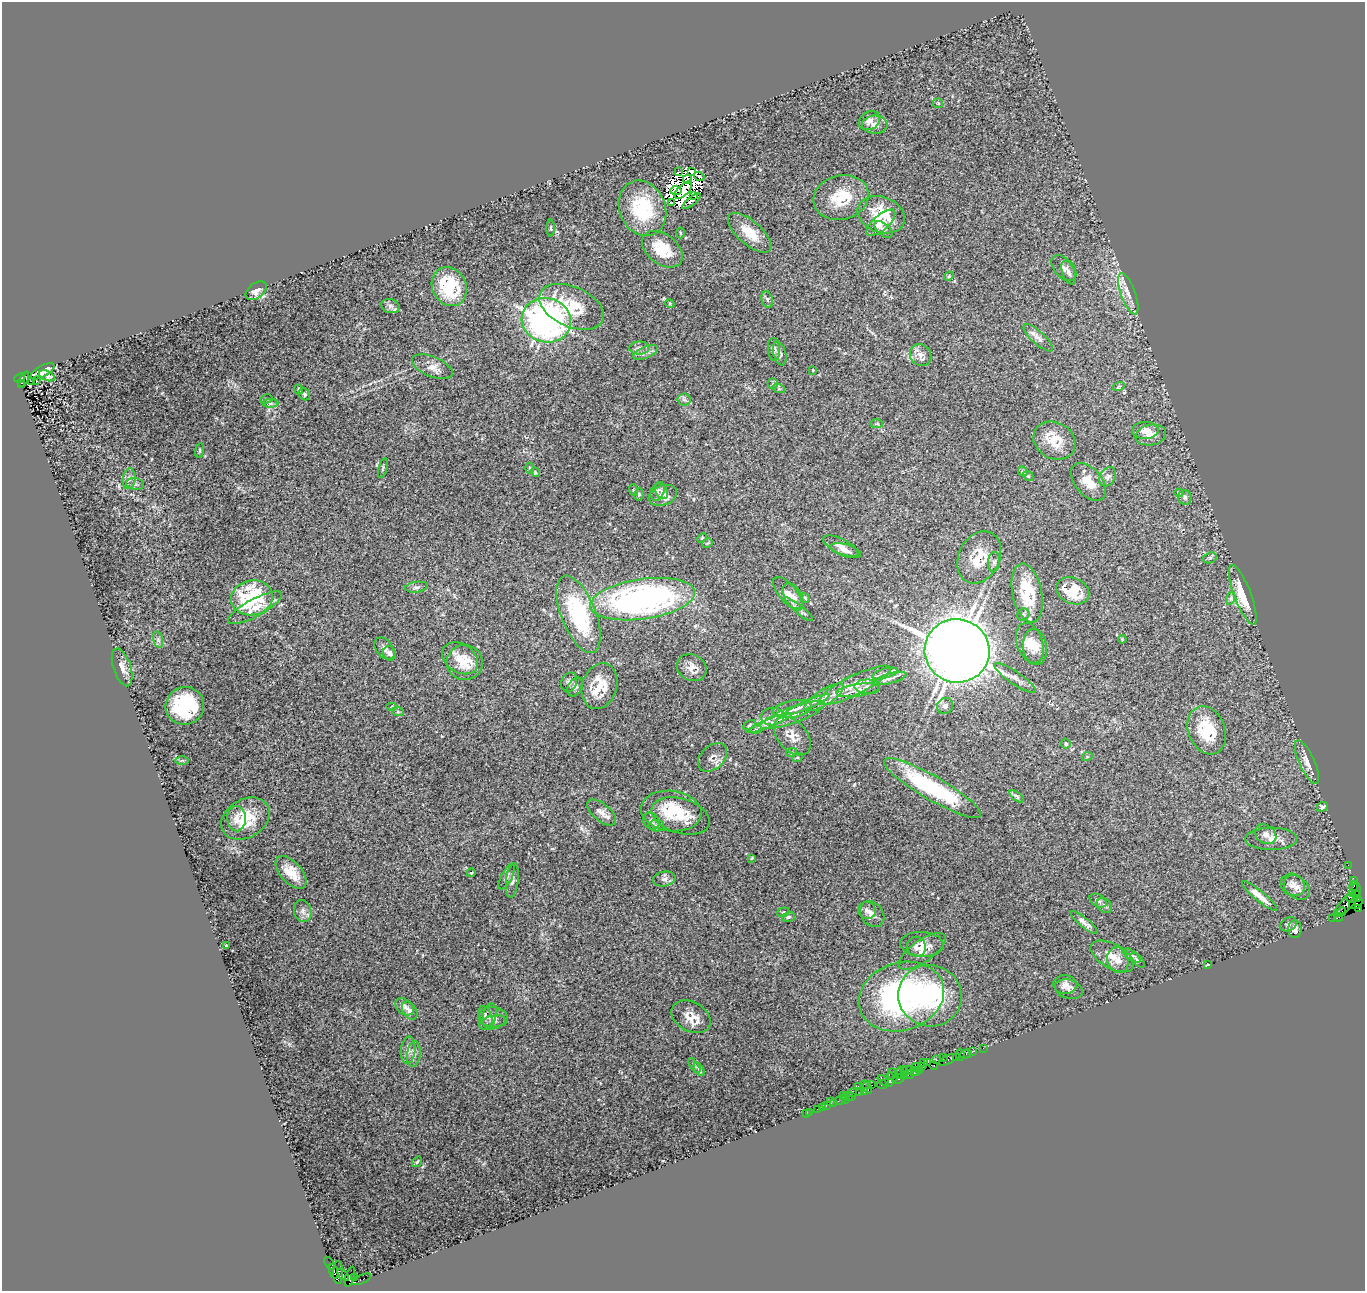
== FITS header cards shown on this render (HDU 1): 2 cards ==
NAXIS1  =                 1363
NAXIS2  =                 1289

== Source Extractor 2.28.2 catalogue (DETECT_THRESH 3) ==
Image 1363 x 1289 px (HDU 1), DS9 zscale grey, 1 PNG px = 1 image px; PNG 1367 x 1293 px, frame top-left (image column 1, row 1289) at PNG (2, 2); each listed source drawn as its Kron ellipse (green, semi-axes under 4 px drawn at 4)
Background 2.73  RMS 0.056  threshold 0.169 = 3 sigma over >= 5 px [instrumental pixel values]
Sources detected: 270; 12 with non-positive FLUX_AUTO (blend fragments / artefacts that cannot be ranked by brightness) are neither listed nor drawn; the other 258 listed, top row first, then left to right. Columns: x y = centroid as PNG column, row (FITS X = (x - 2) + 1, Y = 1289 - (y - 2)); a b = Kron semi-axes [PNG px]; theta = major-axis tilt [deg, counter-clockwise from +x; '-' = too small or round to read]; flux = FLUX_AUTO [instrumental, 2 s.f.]
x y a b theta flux
938 103 5 5 - 4.6
869 121 11 9 30 19
875 125 12 9 -1 24
691 171 3 2 - 3.8
678 172 3 2 - 0.64
699 176 5 2 - 12
687 179 4 2 - 3.2
683 190 11 5 45 4
676 191 6 3 2 3.8
693 195 3 2 - 5.3
841 197 28 22 15 130
691 201 11 3 39 5.3
672 202 3 2 - 1.2
642 208 28 23 -67 230
881 215 24 17 -20 140
881 223 18 7 41 38
551 228 8 3 90 5.4
883 229 11 6 -41 12
680 233 5 3 - 4.6
750 233 27 11 -41 81
662 249 23 15 -37 110
1064 268 15 9 -46 23
1069 273 12 6 -69 16
949 276 5 4 - 4.1
449 287 20 17 -63 190
256 291 12 7 36 24
1128 294 22 7 -70 38
767 299 8 5 -74 9.2
670 304 5 3 - 3.6
390 306 9 7 -15 14
572 307 34 20 -24 170
546 320 25 22 -15 1300
1038 338 19 6 -42 24
639 348 10 6 1 14
774 349 11 6 -86 12
645 352 13 6 24 18
780 353 12 6 -75 12
920 355 12 10 -51 25
432 367 21 10 -22 37
813 370 2 2 - 2.2
43 371 13 5 30 11
47 376 8 4 -23 11
20 378 5 3 - 1200
24 380 9 3 64 410
32 381 2 2 - 430
36 381 3 2 - 6.6
22 383 3 2 - 250
773 384 5 5 - 6.2
1119 386 6 3 18 4.6
299 389 5 4 - 4.7
779 389 6 4 -18 6.5
304 394 6 5 - 6.8
266 399 6 4 10 4.8
684 399 6 6 - 9.8
270 403 8 4 0 9.4
877 424 6 3 0 4.3
1145 430 13 8 2 25
1151 435 15 10 12 33
1054 441 22 18 -30 86
199 450 7 3 81 4.5
383 468 10 3 75 4.8
530 468 5 3 - 3.8
1023 471 5 4 - 4.7
535 472 5 3 - 3.7
1028 476 5 4 - 4.3
1108 477 10 7 56 16
129 479 10 6 83 18
1088 482 22 13 -50 59
135 484 9 6 -10 10
633 490 6 4 -71 4.3
658 491 9 6 68 13
661 491 8 5 -59 12
1179 493 4 3 - 3.7
639 494 6 5 - 6.4
663 495 14 10 22 27
1185 497 7 7 - 9.8
702 538 5 4 - 4.2
707 543 6 3 32 4.5
841 546 19 7 -26 29
846 551 16 6 -16 22
979 557 27 20 64 110
1210 558 7 5 20 7.3
994 562 10 6 83 12
417 587 11 5 8 12
1073 591 17 12 -23 120
788 593 20 8 -49 33
1027 593 30 14 -78 150
1243 595 32 8 -69 120
793 597 15 8 -64 26
252 598 21 17 11 340
805 598 5 3 - 3.5
1231 598 7 4 72 6.5
642 599 53 20 8 1400
255 608 30 9 28 52
799 609 18 4 -39 15
578 614 41 17 -68 380
1023 615 6 5 - 8.4
158 639 8 5 -75 10
1122 639 4 3 - 3.1
1030 643 21 13 -72 62
1035 647 18 12 -83 50
384 649 12 8 -53 19
957 651 32 31 - 7600
390 653 7 6 - 10
460 658 19 14 -34 65
465 662 18 17 - 80
122 667 19 8 -72 32
692 668 15 13 -29 37
885 673 13 5 15 16
890 678 17 5 15 18
1015 678 25 6 -34 26
569 682 10 7 66 15
855 685 40 9 26 86
599 686 23 17 72 110
575 687 10 7 59 10
867 687 13 7 -1 20
858 690 22 6 8 28
824 697 23 7 32 45
807 705 24 3 23 26
185 706 19 18 - 270
945 706 8 7 - 14
392 707 5 3 - 3.3
792 709 19 8 10 41
398 712 6 4 -18 5
793 715 34 8 20 70
772 716 11 9 2 29
769 723 24 4 22 29
750 725 6 4 29 5.7
756 729 5 3 - 4.5
1207 730 25 18 -69 150
792 736 22 14 -48 49
1066 744 5 5 - 9.3
792 752 5 3 - 4.3
712 757 17 11 44 25
1087 757 5 3 - 3.2
797 758 5 3 - 3.6
182 760 6 4 0 6.8
1307 762 23 7 -65 34
932 788 56 12 -30 360
1017 796 8 4 -39 7.4
1322 807 6 4 21 9
671 811 30 20 -7 160
601 812 17 8 -40 28
681 816 30 17 -17 100
237 819 12 9 -89 32
245 819 26 19 31 120
651 821 9 7 -48 14
656 826 7 5 1 9.1
1266 834 11 9 -34 23
1271 839 26 11 0 41
752 858 3 2 - 3.1
1348 865 2 2 - 50
291 872 20 10 -48 61
471 873 4 3 - 3.2
507 877 14 5 62 13
664 879 11 7 9 17
512 880 17 6 83 17
1354 880 3 2 - 69
1293 885 12 11 - 27
1354 886 5 3 - 240
1297 887 14 10 -39 25
1356 889 6 4 -83 370
1352 894 4 3 - 1700
1259 896 22 5 -39 41
1351 898 5 3 - 820
1357 898 4 2 - 130
1098 901 9 6 -30 11
1356 903 7 5 32 1800
1347 904 17 5 44 1500
1104 905 8 6 -40 11
1358 908 4 3 - 610
867 910 9 8 - 15
303 911 11 8 -77 20
783 912 6 4 19 5.6
1341 912 5 3 - 210
872 914 14 11 -53 28
788 917 6 5 - 7
1338 917 4 2 - 160
1333 918 3 2 - 89
1084 923 17 4 -39 19
1288 924 9 6 26 11
1295 929 9 6 88 18
922 944 21 12 -3 39
226 945 3 2 - 3.4
917 947 10 9 - 18
922 951 28 11 35 40
1112 956 24 12 -29 56
1132 956 10 5 -36 9.2
1118 960 13 10 -75 32
1137 960 9 4 -45 6.9
1207 965 4 3 - 6.3
1065 984 11 9 -6 24
1069 989 14 9 -16 21
901 996 43 34 18 870
930 996 32 30 -21 390
404 1007 10 7 -39 18
410 1011 10 6 -56 15
486 1016 11 6 -68 13
490 1016 13 6 79 19
493 1017 15 10 -6 27
691 1017 21 14 -29 60
492 1022 14 6 13 14
983 1048 2 2 - 59
408 1050 13 7 84 22
972 1052 4 3 - 200
414 1054 13 7 82 21
966 1054 6 2 17 140
960 1055 6 3 -82 400
944 1057 3 2 - 54
956 1057 4 2 - 300
936 1060 3 2 - 270
948 1060 10 3 27 420
923 1062 2 2 - 60
927 1063 3 2 - 260
934 1065 4 3 - 160
694 1066 8 4 -55 6.6
921 1066 4 2 - 180
915 1068 4 3 - 430
699 1069 7 3 -55 5.8
910 1071 8 3 -20 790
916 1071 4 3 - 240
920 1071 3 2 - 120
905 1072 4 3 - 130
899 1073 6 2 72 230
893 1075 6 5 - 1000
905 1075 3 3 - 410
908 1075 5 4 - 350
899 1079 6 3 22 580
883 1080 7 3 -41 440
890 1080 7 3 86 360
864 1084 2 2 - 200
882 1084 6 3 -1 530
872 1085 2 2 - 130
858 1086 3 2 - 430
867 1088 6 3 -71 280
864 1091 3 3 - 230
852 1092 3 2 - 340
860 1092 4 2 - 300
843 1095 2 2 - 910
849 1096 5 3 - 260
852 1096 2 2 - 180
845 1099 2 2 - 130
840 1100 6 3 29 300
830 1102 2 2 - 46
834 1103 3 2 - 37
827 1105 3 3 - 260
822 1107 2 2 - 37
817 1109 3 2 - 110
810 1112 2 2 - 17
806 1113 2 2 - 35
417 1162 6 3 54 4.6
329 1263 7 3 -56 310
334 1271 7 4 -71 890
338 1272 11 5 -89 2800
343 1275 7 3 -50 1200
350 1277 10 4 73 1900
354 1278 4 3 - 530
362 1279 10 3 25 370
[12 non-positive-flux detections neither listed nor drawn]